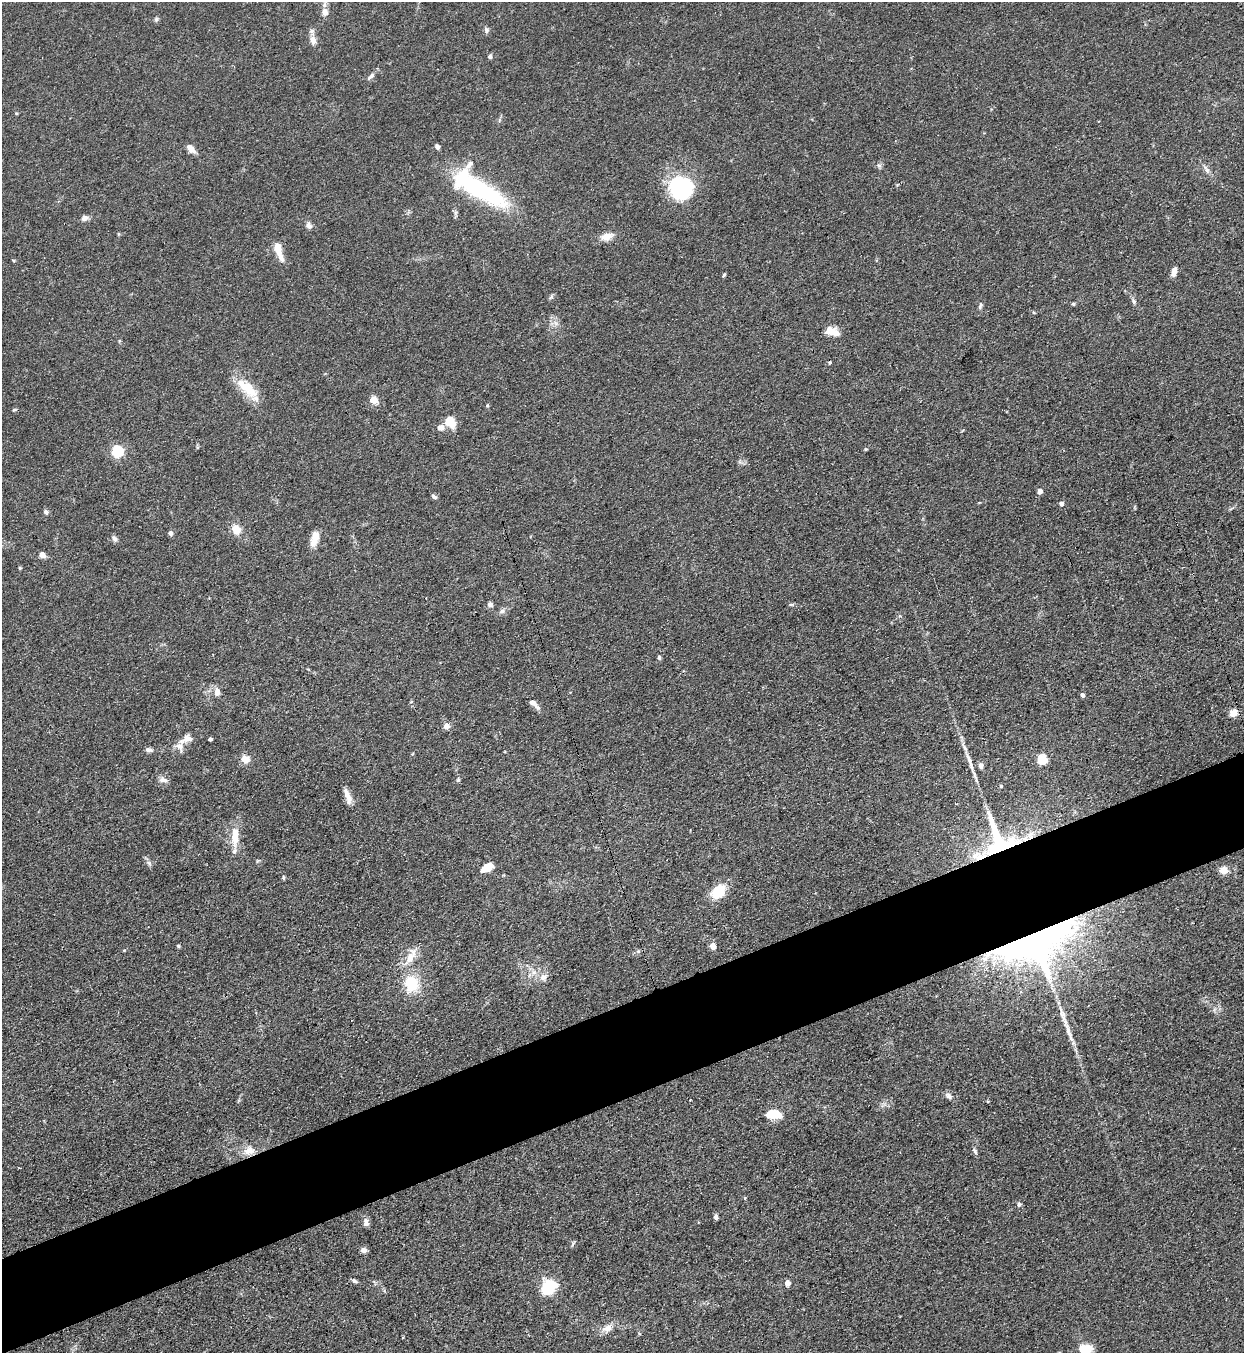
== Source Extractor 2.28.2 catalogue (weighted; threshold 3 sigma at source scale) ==
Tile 7 of 4 x 4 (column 3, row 2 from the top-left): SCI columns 2794-4035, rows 2739-4089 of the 5457 x 5478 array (HDU 1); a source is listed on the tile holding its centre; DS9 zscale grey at full resolution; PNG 1246 x 1355 px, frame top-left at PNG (2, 2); no overlay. Shown black and unused: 7% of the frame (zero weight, under 3 of 4 exposures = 5% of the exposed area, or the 3 px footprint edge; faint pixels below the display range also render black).
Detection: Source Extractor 2.28.2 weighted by HDU 2 'WHT'; one run over the whole footprint, this tile lists its part. Background 0.0726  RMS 0.0059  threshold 0.0264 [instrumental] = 3 sigma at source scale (4.5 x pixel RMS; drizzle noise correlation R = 1.50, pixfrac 1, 0.05/0.05 arcsec/px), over >= 5 px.
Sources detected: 94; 1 inside a brighter object's white glare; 1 cosmic-ray / hot-pixel residue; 1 long thin detection or spike segment (spike, bleed or trail) — not listed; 2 inside a brighter listed object's ellipse — not listed separately; the other 89 listed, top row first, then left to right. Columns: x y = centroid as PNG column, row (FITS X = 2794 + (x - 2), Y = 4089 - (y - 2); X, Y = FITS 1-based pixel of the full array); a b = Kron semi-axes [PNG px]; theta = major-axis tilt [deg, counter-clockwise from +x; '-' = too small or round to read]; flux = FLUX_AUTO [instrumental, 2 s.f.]
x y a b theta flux
325 12 9 8 - 3.7
156 19 7 5 88 1.1
486 30 8 6 -88 1.6
313 40 11 8 -69 3.5
490 57 5 5 - 1.6
371 76 12 6 43 2.2
437 147 6 4 -68 1.5
191 149 12 7 -47 3.8
879 166 6 6 - 1.3
1207 170 13 6 -60 2.5
681 187 25 24 - 52
479 189 70 19 -30 68
85 218 10 7 13 2.2
309 225 9 7 -53 2.1
607 237 14 9 13 5.7
278 249 24 7 -74 8.7
1174 272 11 6 79 3.2
724 275 5 4 - 0.71
551 297 8 4 38 1
1134 301 8 5 -81 1.4
1073 304 5 4 - 0.72
980 306 8 5 79 1.3
1033 312 5 3 - 0.57
831 331 15 8 -22 8.3
247 388 34 13 -41 16
373 400 5 5 - 17
14 410 5 4 - 0.75
449 422 10 9 - 12
441 427 8 7 - 3.4
866 449 4 4 - 0.59
117 451 5 5 - 63
1040 491 4 4 - 3.7
434 497 8 4 -37 1.3
1061 503 5 4 - 2.4
46 512 7 5 -51 1.6
236 529 11 9 -63 7.2
170 533 6 6 - 1.4
314 538 19 8 74 7.1
115 539 8 6 -45 1.8
42 555 7 6 - 2.9
20 568 4 3 - 0.74
490 604 7 6 - 1.7
791 604 6 4 -1 0.76
502 611 8 6 17 1.8
659 657 6 4 -87 1.1
217 692 12 8 90 3.4
1082 695 4 4 - 1.8
533 702 11 7 -27 2.8
1233 713 8 6 46 5.9
446 726 9 8 - 2.4
186 739 24 11 27 5.8
210 739 4 4 - 1.6
148 750 8 5 -2 2
245 759 10 8 -21 5.3
1042 760 5 5 - 38
971 765 30 4 -73 5
981 765 9 6 -81 1.9
163 780 11 6 -11 2.7
458 780 6 4 68 0.91
1001 786 4 4 - 0.69
348 796 20 6 -70 4.9
235 837 28 10 89 11
998 840 48 35 -78 77
149 863 7 4 -71 1.3
487 868 13 7 26 7.4
1224 870 9 8 - 4.9
283 877 6 3 -72 0.68
718 892 14 10 40 19
1037 944 75 41 21 260
178 946 5 4 - 0.86
713 946 5 4 - 7.2
410 958 25 11 67 9.7
543 977 11 8 37 3.5
411 984 18 15 -78 19
1064 1020 24 5 -67 5.8
949 1096 10 7 -45 2.2
690 1100 3 2 - 0.59
774 1114 16 9 -3 11
249 1151 17 10 7 6.6
975 1151 9 5 -60 1.3
1019 1204 5 5 - 1.5
716 1217 6 5 - 1.5
366 1222 10 6 -78 2.4
363 1250 7 6 - 2.4
354 1281 7 5 -42 1.2
787 1283 5 4 - 4.8
549 1287 13 11 55 30
607 1328 15 9 27 4.9
1085 1349 14 9 1 11
Overlapping masked pixels (flux is a lower limit): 2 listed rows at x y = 998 840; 1037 944
Isophote crosses this tile's border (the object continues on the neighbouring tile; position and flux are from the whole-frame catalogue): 2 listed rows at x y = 325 12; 1085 1349